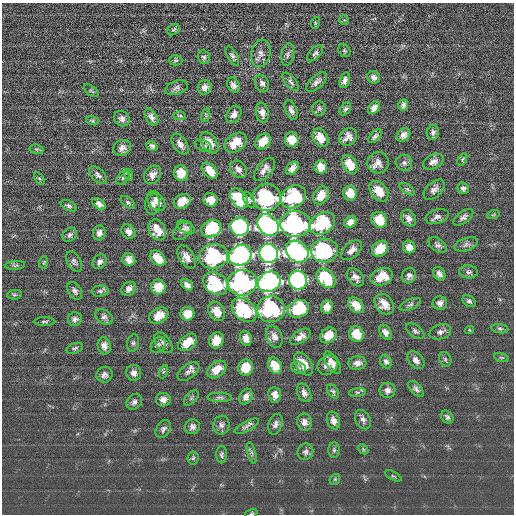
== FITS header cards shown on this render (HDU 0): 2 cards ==
NAXIS1  =                  512 / length of data axis 1
NAXIS2  =                  512 / length of data axis 2

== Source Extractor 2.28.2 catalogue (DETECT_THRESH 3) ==
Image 512 x 512 px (HDU 0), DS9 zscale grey, 1 PNG px = 1 image px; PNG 516 x 516 px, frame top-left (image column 1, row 512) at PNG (2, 3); each listed source drawn as its Kron ellipse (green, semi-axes under 4 px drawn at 4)
Background 1.07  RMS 15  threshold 45.4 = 3 sigma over >= 5 px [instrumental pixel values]
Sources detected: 205; all 205 listed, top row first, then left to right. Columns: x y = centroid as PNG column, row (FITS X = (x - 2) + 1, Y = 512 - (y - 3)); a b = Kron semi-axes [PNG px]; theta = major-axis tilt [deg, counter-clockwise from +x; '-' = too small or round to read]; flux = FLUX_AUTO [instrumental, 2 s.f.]
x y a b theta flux
344 20 5 4 - 1400
315 23 6 4 73 1200
174 30 7 5 37 1800
344 51 7 5 -52 1900
261 53 14 9 77 6500
315 53 10 5 46 2600
288 54 11 6 78 3400
232 56 10 5 -61 2900
204 57 7 6 - 2100
176 60 7 5 0 1800
374 77 6 6 - 3800
345 80 8 5 73 5100
291 82 11 5 -50 3000
317 82 13 6 43 4500
262 83 9 6 -65 3600
233 85 8 6 -61 4300
205 87 7 7 - 4900
176 88 12 6 18 3800
91 91 9 4 -37 1600
403 105 6 5 - 3600
374 108 7 5 51 4900
319 109 7 7 - 2300
345 109 7 5 56 2200
291 110 10 5 -69 4500
262 113 10 6 -78 6800
234 114 9 7 56 5400
206 115 7 4 73 1800
180 116 6 3 0 1300
151 117 9 5 -56 4400
122 119 8 7 - 3900
92 121 7 4 -19 1300
433 132 7 6 - 2900
403 135 7 6 - 4700
375 136 8 4 47 3000
348 137 10 8 45 6600
320 138 10 7 -62 14000
292 140 7 7 - 19000
263 141 9 6 44 17000
209 143 12 7 -56 11000
235 143 12 8 36 18000
180 144 12 6 -55 5400
152 146 6 4 -37 2700
203 146 9 5 -25 2500
122 148 9 7 27 5300
36 149 7 4 -9 1700
462 160 6 4 60 1400
433 162 11 7 24 5500
378 163 11 10 - 7100
404 163 8 8 - 3400
350 164 10 6 -59 17000
321 167 7 6 - 14000
292 168 8 5 48 7000
238 169 10 7 -49 5200
264 169 14 7 50 6800
210 171 9 6 -48 14000
181 173 8 7 - 18000
98 175 11 6 -44 3500
129 175 6 3 -73 1200
152 175 10 8 55 6000
39 178 7 4 -56 1500
123 178 8 5 54 2400
463 188 6 5 - 2700
407 189 9 4 -35 2300
434 190 12 7 43 4800
379 191 11 8 -51 16000
350 193 7 7 - 15000
321 195 10 7 56 15000
267 197 14 13 - 120000
293 197 13 10 34 85000
239 198 11 7 -54 66000
211 200 7 7 - 12000
249 200 8 5 -61 2300
156 201 11 7 -50 8200
182 201 9 7 32 15000
128 202 8 5 -37 2000
99 204 7 4 -34 4500
153 204 10 7 88 6000
69 206 8 5 -26 2600
493 215 6 3 19 1200
437 216 12 7 17 4300
463 217 11 6 37 3500
409 218 9 6 -54 5100
379 220 8 7 - 20000
350 222 7 5 37 7000
322 223 14 10 33 78000
295 224 15 13 0 320000
268 225 12 9 -47 490000
240 227 9 9 - 330000
186 228 9 5 -32 3200
211 229 10 8 26 71000
157 230 11 8 -61 15000
128 231 8 6 -49 5200
182 231 11 7 45 4200
99 233 7 6 - 4300
70 235 8 6 44 2800
466 244 12 6 18 3500
437 245 10 6 -38 3400
409 247 6 6 - 7100
380 249 9 7 43 19000
352 250 12 7 42 6200
324 251 13 12 - 120000
297 252 12 10 -41 500000
269 253 9 9 - 720000
240 255 12 10 33 490000
214 256 14 12 9 120000
187 257 13 7 -58 7400
158 258 9 6 -48 17000
129 260 6 6 - 6800
44 262 6 3 71 1300
74 262 11 6 -61 3000
99 262 8 6 49 4100
15 265 10 4 5 1800
468 272 9 6 -3 2900
439 274 7 5 -57 4000
409 276 8 7 - 4200
355 277 10 7 -49 5800
382 277 11 8 21 17000
326 278 11 8 -47 66000
298 280 9 9 - 340000
269 282 11 10 - 500000
242 283 14 12 8 310000
216 284 13 10 -36 81000
187 285 7 5 -38 5100
158 287 7 7 - 19000
129 289 8 6 38 5000
75 291 10 6 -59 3300
100 291 8 5 8 2700
14 295 7 5 5 1700
469 301 7 5 -37 2800
440 303 7 7 - 4500
384 304 11 8 -53 11000
410 304 11 5 22 2800
356 305 9 6 -42 14000
327 307 7 6 - 8800
271 309 14 13 - 120000
298 309 11 8 25 70000
244 310 14 10 -42 82000
216 311 10 8 -59 13000
187 314 7 7 - 14000
159 316 10 7 30 15000
104 317 9 6 -34 3400
75 319 7 7 - 3300
44 321 11 3 0 1700
500 329 8 4 -7 1900
469 330 4 4 - 1100
415 331 10 6 -37 2700
385 332 8 5 -59 5300
440 332 11 7 18 4300
356 334 8 7 - 19000
328 335 9 7 37 16000
274 337 11 7 -68 6700
300 337 11 6 33 6800
246 338 7 6 - 6700
216 340 8 7 - 14000
188 342 11 7 40 17000
133 343 9 6 79 2400
163 343 12 7 -52 3900
158 345 9 6 50 3100
104 346 8 6 -77 5800
75 348 8 5 18 2100
501 357 8 3 -19 1300
445 359 7 6 - 2000
416 360 10 7 -47 5500
386 362 7 5 -63 3200
332 363 12 6 -59 6300
357 363 9 6 6 5800
303 364 13 7 -56 17000
328 365 11 9 40 7000
275 366 9 6 -60 18000
246 367 8 7 - 20000
299 368 8 6 -23 3000
217 369 10 7 39 14000
188 371 12 7 36 4900
163 372 7 4 71 1600
134 373 8 7 - 5000
104 375 8 7 - 3900
416 389 10 5 -45 3400
387 390 8 7 - 4900
333 391 8 5 -54 2000
357 392 8 4 8 2200
304 393 10 6 -64 5000
275 395 8 6 -85 6300
219 397 12 4 -2 2500
246 397 8 6 62 4700
191 398 9 5 48 2000
163 400 7 6 - 5600
134 402 8 7 - 3800
447 417 7 5 -49 2500
363 420 10 7 -61 4100
333 421 9 6 -71 5300
304 422 8 7 - 5500
275 424 11 6 71 4300
221 425 9 8 - 3800
247 426 13 5 27 3500
192 427 8 7 - 4100
163 429 9 7 57 3300
363 449 6 4 -46 1300
334 450 8 5 -90 2200
305 452 8 7 - 3500
252 453 11 3 -75 2400
222 455 9 5 89 2300
193 458 6 5 - 1800
393 476 9 3 -28 1400
335 479 6 4 47 1600
251 513 6 4 20 1300
At the frame edge (FLAGS 8, measured only in part): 1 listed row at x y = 251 513